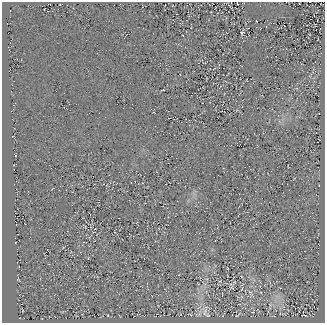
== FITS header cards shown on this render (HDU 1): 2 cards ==
NAXIS1  =                  323
NAXIS2  =                  321

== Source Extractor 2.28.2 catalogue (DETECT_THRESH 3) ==
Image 323 x 321 px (HDU 1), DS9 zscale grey, 1 PNG px = 1 image px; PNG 327 x 325 px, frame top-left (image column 1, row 321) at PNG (2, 2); no overlay
Background 228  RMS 9.6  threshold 28.9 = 3 sigma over >= 5 px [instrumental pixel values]
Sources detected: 7; all 7 listed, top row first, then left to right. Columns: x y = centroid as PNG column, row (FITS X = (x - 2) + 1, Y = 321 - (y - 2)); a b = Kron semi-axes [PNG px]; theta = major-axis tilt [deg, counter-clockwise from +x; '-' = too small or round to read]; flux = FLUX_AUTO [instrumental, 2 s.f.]
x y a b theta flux
242 33 5 3 - 700
163 90 3 2 - 400
153 112 3 2 - 430
241 276 4 2 - 390
233 285 7 4 60 1400
205 310 19 5 76 2900
208 316 6 3 -8 700